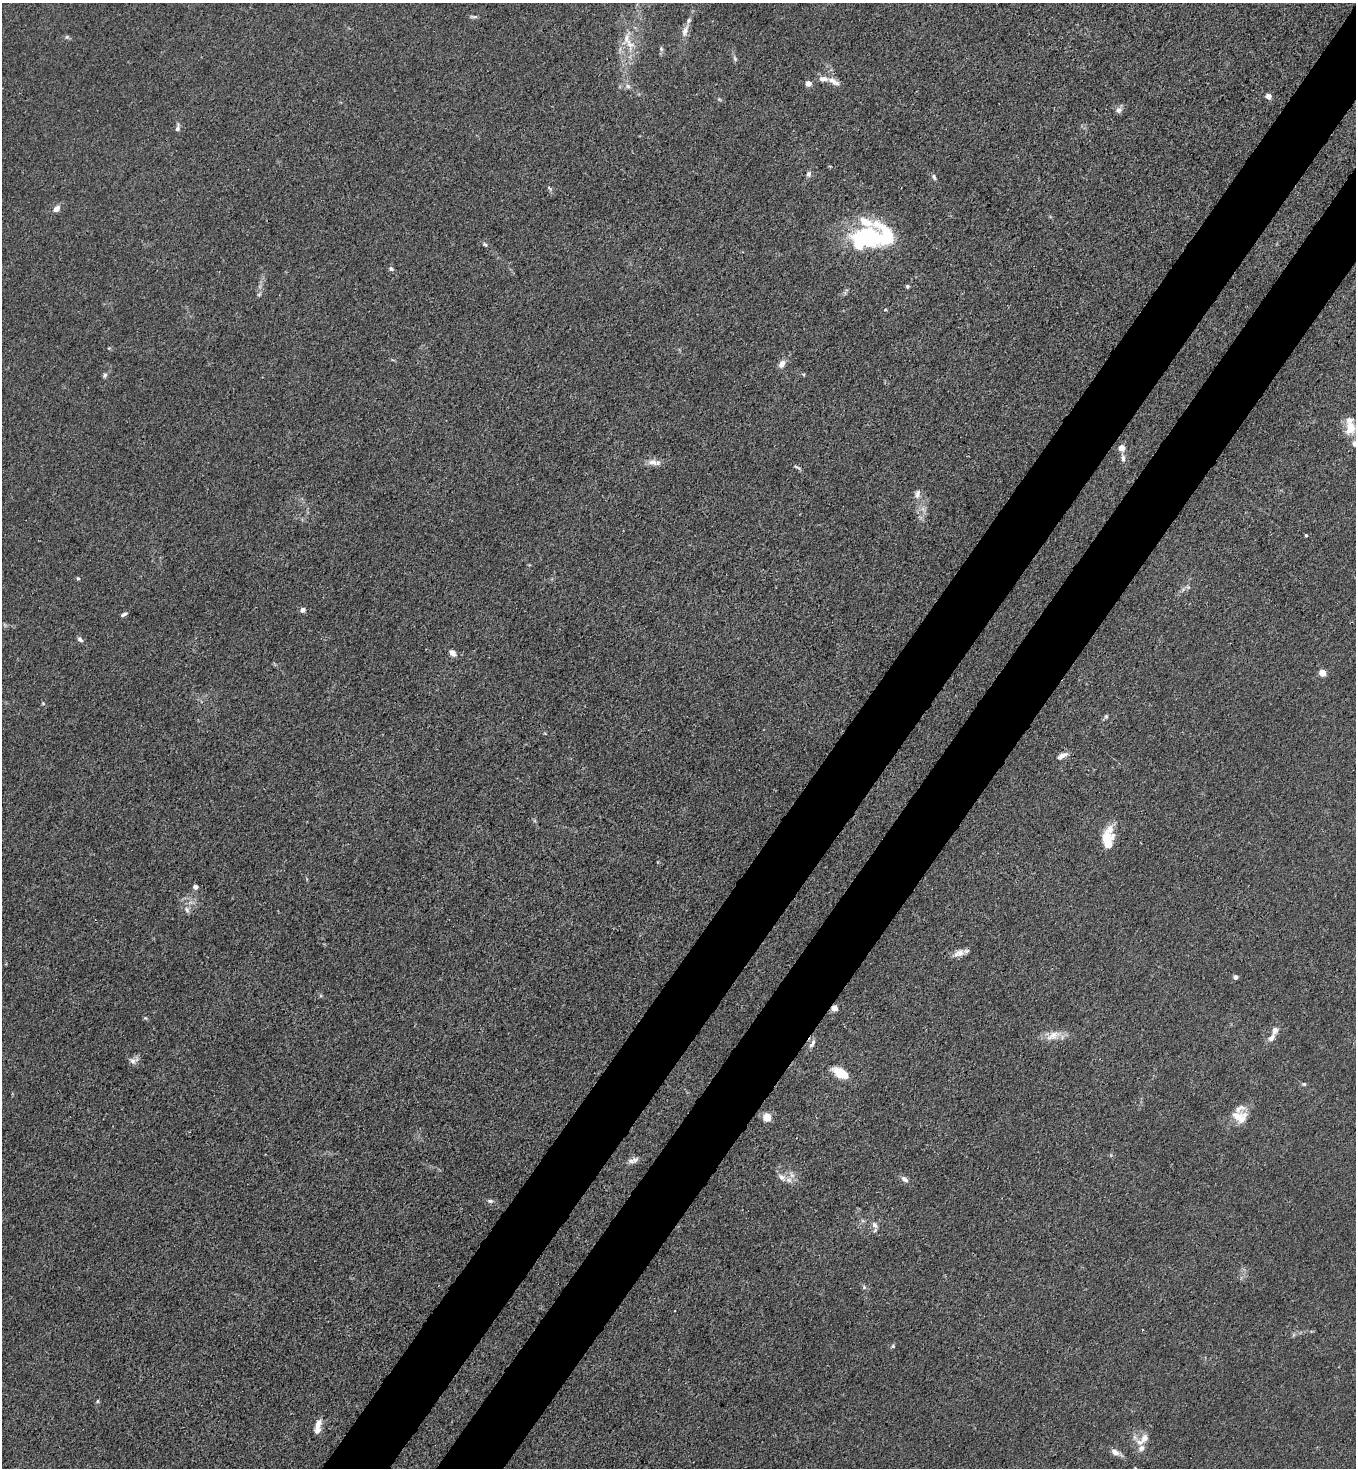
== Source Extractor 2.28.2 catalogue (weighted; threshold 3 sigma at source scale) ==
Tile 10 of 4 x 4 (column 2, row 3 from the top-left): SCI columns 1587-2940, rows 1529-2994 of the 6011 x 5988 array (HDU 1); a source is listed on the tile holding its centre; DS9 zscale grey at full resolution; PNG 1358 x 1470 px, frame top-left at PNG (2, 3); no overlay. Shown black and unused: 9% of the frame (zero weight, under 3 of 4 exposures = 7% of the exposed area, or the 3 px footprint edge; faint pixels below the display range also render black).
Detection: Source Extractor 2.28.2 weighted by HDU 2 'WHT'; one run over the whole footprint, this tile lists its part. Background 0.0213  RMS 0.0028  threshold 0.0126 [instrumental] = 3 sigma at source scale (4.5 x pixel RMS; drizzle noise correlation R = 1.50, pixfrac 1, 0.05/0.05 arcsec/px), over >= 5 px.
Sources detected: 79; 1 inside a brighter object's white glare — not listed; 11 inside a brighter listed object's ellipse — not listed separately; the other 67 listed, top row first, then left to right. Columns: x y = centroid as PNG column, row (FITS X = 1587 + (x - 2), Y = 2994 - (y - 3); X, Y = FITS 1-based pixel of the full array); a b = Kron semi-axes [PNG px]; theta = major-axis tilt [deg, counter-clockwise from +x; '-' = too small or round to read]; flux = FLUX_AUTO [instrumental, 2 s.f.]
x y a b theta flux
474 17 10 4 -11 0.56
685 31 19 8 69 2.2
67 37 6 5 - 0.5
630 44 20 10 -27 3.5
661 49 7 5 -70 0.55
834 81 19 7 -31 2.2
808 83 7 6 - 1.2
628 86 7 5 -46 0.77
1268 96 5 5 - 2
1119 110 9 8 - 1.1
177 128 11 5 76 0.89
808 174 8 6 69 0.75
934 177 7 5 -65 0.67
549 188 7 3 -38 0.41
56 209 7 6 - 2
866 236 52 19 1 34
485 244 7 4 -51 0.46
391 269 7 5 -45 0.62
907 286 4 4 - 0.45
885 310 4 3 - 0.25
782 364 9 6 55 1.8
105 375 7 5 69 0.63
1350 427 23 11 -87 5.8
1122 448 7 6 - 1.9
1123 458 12 5 -85 1.1
652 462 13 8 -4 2.1
797 467 11 2 -30 0.48
917 494 14 7 79 1.4
1306 535 3 3 - 0.76
78 578 5 4 - 0.36
1188 587 5 5 - 0.49
303 610 6 5 - 1
124 614 9 4 26 0.65
80 639 8 5 -46 0.82
452 653 10 7 -41 1.3
1322 673 4 4 - 6.3
43 703 5 4 - 0.32
1106 716 5 5 - 0.45
1062 756 13 6 31 1.6
1107 840 21 13 -85 7.3
195 887 7 6 - 0.74
187 910 9 6 -59 1
959 953 17 8 21 2.2
1235 977 4 4 - 1.3
834 1008 4 4 - 4.4
145 1018 6 4 -32 0.37
1275 1030 9 6 71 1.6
1053 1036 23 10 24 3.5
812 1043 13 5 62 1.1
133 1060 13 7 18 1.3
839 1072 13 9 -38 5.4
1304 1084 6 5 - 0.38
1237 1116 17 11 -39 3.1
767 1117 5 5 - 9.5
635 1160 10 8 32 1.1
792 1175 9 6 -60 1.3
782 1177 13 8 -41 1.8
904 1179 11 6 -34 1.1
490 1201 8 5 0 0.72
875 1225 10 7 -57 1.2
864 1287 6 5 - 0.51
893 1346 5 5 - 0.38
97 1401 5 4 - 0.39
318 1427 17 6 78 2.6
1143 1439 23 10 41 3.1
1116 1452 14 6 -26 1.9
1135 1468 4 4 - 0.29
Overlapping masked pixels (flux is a lower limit): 1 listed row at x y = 834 1008
Isophote crosses this tile's border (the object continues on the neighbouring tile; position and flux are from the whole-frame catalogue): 1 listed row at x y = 1135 1468